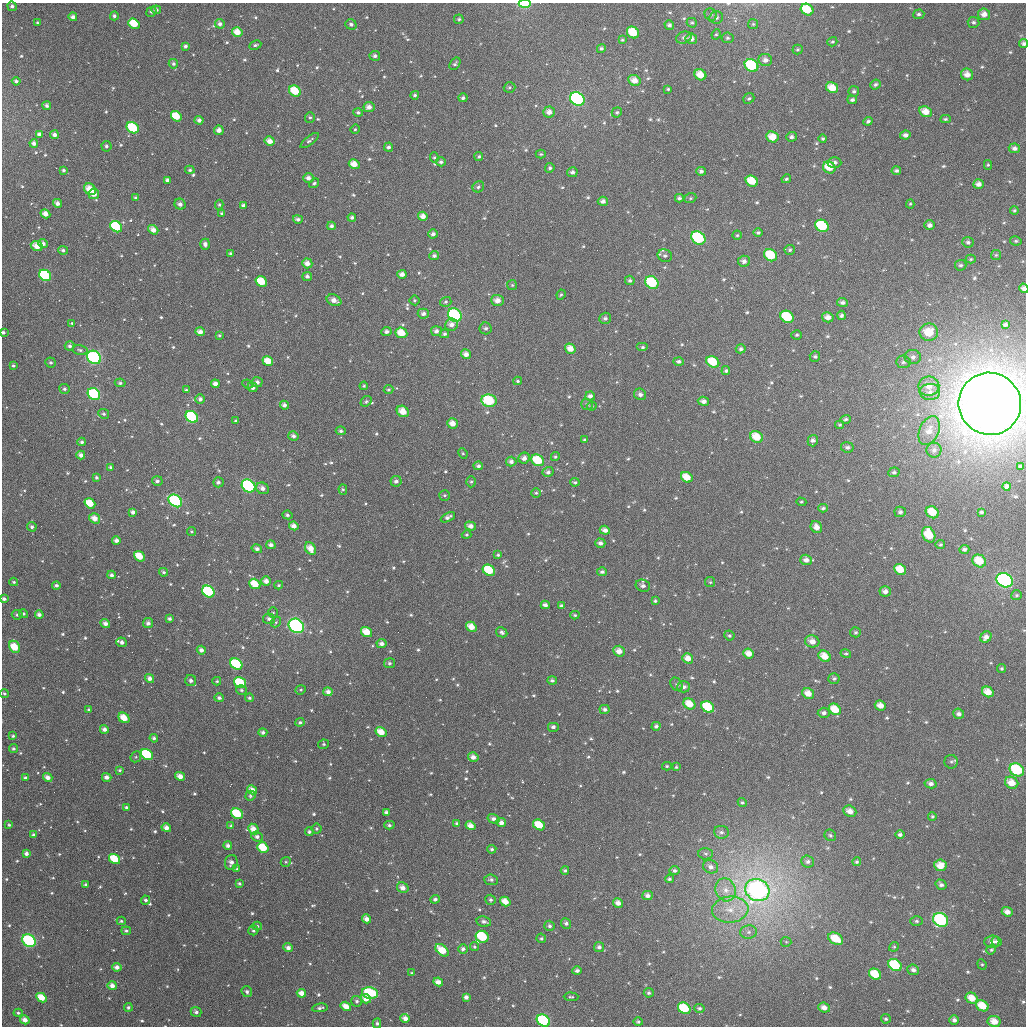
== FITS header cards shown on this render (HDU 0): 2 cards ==
NAXIS1  =                 1024
NAXIS2  =                 1024

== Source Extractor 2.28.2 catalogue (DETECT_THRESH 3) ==
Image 1024 x 1024 px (HDU 0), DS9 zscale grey, 1 PNG px = 1 image px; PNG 1028 x 1028 px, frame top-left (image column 1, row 1024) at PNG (2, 3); each listed source drawn as its Kron ellipse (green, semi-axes under 4 px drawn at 4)
Background 2510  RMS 61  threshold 183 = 3 sigma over >= 5 px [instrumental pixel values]
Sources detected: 756; of the 756, the 500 brightest by FLUX_AUTO listed and drawn (256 fainter detections omitted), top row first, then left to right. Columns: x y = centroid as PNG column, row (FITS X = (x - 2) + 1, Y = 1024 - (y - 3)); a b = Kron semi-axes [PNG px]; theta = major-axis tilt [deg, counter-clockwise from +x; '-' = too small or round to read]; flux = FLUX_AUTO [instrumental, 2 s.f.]
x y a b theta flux
525 4 6 3 1 2.8e+05
12 6 5 4 - 1.3e+04
156 10 5 4 - 1.1e+04
807 10 7 5 -33 1.3e+05
151 12 5 5 - 8.4e+03
919 14 5 5 - 1.1e+04
984 14 6 6 - 2.8e+04
711 15 6 5 - 9.7e+03
114 16 4 4 - 9.9e+03
73 17 4 4 - 1.6e+04
716 18 7 6 - 1.2e+04
459 19 4 4 - 7.2e+03
973 22 6 5 - 1.0e+04
37 23 3 3 - 5.9e+03
692 23 5 4 - 7.2e+03
134 24 6 5 - 1.2e+05
220 24 5 5 - 1.6e+04
351 24 6 5 - 1.2e+04
753 24 5 5 - 6.7e+03
669 25 5 4 - 1.2e+04
237 32 5 5 - 5.1e+04
633 33 6 5 - 1.2e+05
716 34 5 4 - 6.0e+03
684 37 8 5 18 1.5e+04
727 38 6 5 - 8.9e+03
691 39 6 5 - 2.9e+04
622 40 4 4 - 6.0e+03
832 42 5 4 - 6.2e+03
1024 43 4 4 - 1.3e+04
255 45 6 4 27 9.1e+03
185 46 4 3 - 1.1e+04
601 48 4 4 - 9.0e+03
797 49 5 5 - 6.1e+03
375 56 5 5 - 1.3e+04
765 60 7 6 - 2.3e+04
173 64 5 4 - 1.0e+04
455 64 7 4 56 8.3e+03
751 65 7 6 - 2.4e+05
967 74 6 5 - 3.1e+04
700 75 6 5 - 6.5e+04
634 80 6 5 - 4.0e+04
16 81 4 4 - 1.1e+04
875 85 5 4 - 9.9e+03
509 87 6 5 - 7.8e+03
832 88 6 5 - 6.5e+04
668 89 4 3 - 6.5e+03
295 91 6 5 - 1.0e+05
854 91 5 5 - 9.9e+03
415 95 4 4 - 7.8e+03
463 98 4 4 - 1.1e+04
749 98 6 5 - 8.3e+03
577 99 8 6 -37 9.4e+05
852 100 5 4 - 1.1e+04
47 106 4 4 - 1.2e+04
369 107 5 5 - 2.5e+04
549 112 6 5 - 2.9e+04
617 112 5 5 - 8.7e+03
926 112 6 5 - 4.7e+04
358 113 4 4 - 9.3e+03
176 116 6 4 -37 1.0e+05
310 117 5 5 - 7.3e+03
945 119 5 4 - 7.1e+03
199 120 4 4 - 1.5e+04
868 121 5 4 - 9.1e+03
133 128 6 5 - 2.0e+05
355 129 5 4 - 5.7e+03
219 130 5 4 - 2.3e+04
39 134 4 4 - 1.3e+04
54 135 4 4 - 1.7e+04
905 135 5 4 - 1.6e+04
772 137 6 5 - 6.5e+04
791 137 5 5 - 1.2e+04
823 139 4 4 - 7.1e+03
270 141 5 4 - 3.6e+04
310 141 11 4 38 1.0e+04
34 143 4 4 - 1.8e+04
106 146 5 5 - 1.0e+04
388 147 5 4 - 1.3e+04
1014 148 6 5 - 1.6e+04
541 154 5 4 - 6.8e+03
479 157 4 4 - 8.5e+03
434 158 5 4 - 6.3e+03
441 162 5 4 - 1.1e+04
834 163 7 5 -3 1.5e+04
354 164 5 5 - 5.1e+04
988 165 5 4 - 6.5e+03
829 167 6 5 - 8.0e+04
550 168 5 4 - 1.0e+04
64 170 4 4 - 8.4e+03
190 170 5 4 - 9.4e+03
701 171 5 4 - 1.3e+04
896 171 5 4 - 1.1e+04
572 172 5 5 - 1.3e+04
308 178 5 5 - 2.1e+04
786 179 5 4 - 7.4e+03
167 180 4 4 - 1.5e+04
752 181 6 5 - 9.3e+04
314 183 5 4 - 7.2e+03
978 184 5 4 - 2.3e+04
478 187 6 5 - 1.1e+04
90 189 6 5 - 6.4e+04
94 194 5 5 - 3.4e+04
136 198 4 4 - 1.1e+04
679 198 4 4 - 9.8e+03
690 198 6 5 - 6.5e+03
603 201 5 4 - 1.9e+04
57 203 4 4 - 1.9e+04
180 204 6 5 - 2.1e+04
910 204 4 4 - 5.7e+03
219 205 5 4 - 5.9e+03
243 205 4 3 - 1.4e+04
1014 210 4 4 - 6.3e+03
222 213 4 3 - 6.1e+03
45 214 5 4 - 3.4e+04
423 216 5 4 - 2.8e+04
352 217 4 4 - 1.2e+04
298 219 5 4 - 1.3e+04
930 225 5 4 - 1.9e+04
331 226 4 4 - 1.4e+04
822 226 7 5 -35 3.2e+05
116 227 6 5 - 2.4e+05
153 230 5 4 - 3.0e+04
758 233 4 4 - 9.6e+03
433 234 5 4 - 1.5e+04
737 235 4 4 - 6.2e+03
698 238 7 6 - 3.4e+05
1016 241 6 4 -12 6.4e+03
968 242 5 5 - 1.1e+04
43 244 5 4 - 1.8e+04
205 244 5 5 - 1.7e+04
37 246 6 5 - 5.5e+04
63 250 5 4 - 1.0e+04
790 250 5 5 - 8.1e+03
230 253 4 3 - 6.5e+03
771 255 7 5 -34 1.3e+05
996 255 5 5 - 6.5e+03
434 256 5 4 - 1.3e+04
665 256 7 6 - 1.2e+04
971 259 5 4 - 6.7e+03
744 261 6 5 - 1.7e+04
307 263 5 5 - 3.1e+04
961 265 6 5 - 9.0e+03
402 274 5 4 - 2.3e+04
45 275 6 5 - 3.4e+05
307 276 5 4 - 1.4e+04
630 280 5 4 - 9.8e+03
261 282 6 5 - 1.1e+05
652 283 7 6 - 2.0e+05
512 285 5 5 - 6.2e+03
1024 288 5 4 - 2.2e+04
561 295 5 4 - 6.0e+03
334 300 8 5 -26 3.0e+04
414 300 5 5 - 6.7e+03
497 300 6 5 - 3.1e+04
446 302 6 5 - 8.7e+03
842 302 5 4 - 1.5e+04
423 314 5 5 - 1.5e+04
455 315 7 6 - 4.4e+05
841 315 4 4 - 1.1e+04
787 317 7 5 -34 1.9e+05
828 317 6 5 - 2.8e+04
605 318 6 5 - 1.3e+04
72 323 4 3 - 6.1e+03
1005 324 4 3 - 1.0e+04
452 325 6 6 - 2.4e+04
486 328 6 6 - 1.3e+04
436 331 5 5 - 1.8e+04
3 332 3 3 - 1.0e+04
200 332 5 4 - 2.5e+04
386 332 5 4 - 1.5e+04
929 332 9 8 - 9.6e+04
401 333 6 5 - 7.9e+04
444 334 4 4 - 9.5e+03
219 335 3 3 - 6.2e+03
797 335 5 4 - 7.1e+03
70 346 5 4 - 1.3e+04
643 347 6 4 0 8.3e+03
570 349 6 4 -35 4.6e+04
741 349 5 4 - 1.2e+04
80 350 7 4 -15 1.1e+04
466 354 5 4 - 2.4e+04
815 356 5 5 - 7.8e+03
94 357 7 6 - 4.9e+05
913 357 8 7 - 2.0e+04
268 361 6 5 - 6.2e+04
679 361 5 4 - 1.2e+04
713 362 7 5 -34 1.3e+05
903 362 7 6 - 1.3e+04
51 363 5 5 - 9.3e+03
13 366 4 4 - 7.8e+03
726 371 4 4 - 9.0e+03
518 381 4 3 - 7.1e+03
257 382 5 5 - 1.6e+04
120 383 5 4 - 8.7e+03
215 384 4 4 - 2.4e+04
248 384 5 4 - 5.9e+03
364 386 4 4 - 6.5e+03
929 386 10 9 - 4.7e+04
252 387 5 4 - 1.5e+04
64 389 5 5 - 1.0e+04
186 390 3 3 - 6.3e+03
389 390 5 4 - 5.7e+03
930 392 10 8 3 3.1e+04
94 394 6 5 - 3.9e+05
640 394 6 5 - 1.5e+04
590 396 5 4 - 1.6e+04
200 399 5 5 - 1.4e+04
366 401 6 5 - 7.4e+03
489 401 8 6 -11 1.9e+05
703 401 6 4 -10 2.0e+04
587 404 6 5 - 9.4e+03
990 404 31 31 - 6.8e+06
284 405 4 4 - 1.6e+04
592 406 5 4 - 6.7e+03
403 411 6 5 - 5.5e+04
104 414 6 4 -27 8.4e+03
192 417 7 5 -37 3.0e+05
845 419 5 4 - 8.2e+03
236 421 3 3 - 6.6e+03
452 423 5 5 - 3.9e+04
840 425 4 4 - 6.2e+03
341 431 5 4 - 1.0e+04
929 431 15 9 67 4.8e+04
293 436 5 4 - 1.3e+04
756 437 7 5 -36 8.1e+04
584 440 3 3 - 5.9e+03
813 441 6 5 - 1.6e+04
82 442 4 4 - 1.1e+04
847 447 6 5 - 1.3e+04
934 450 7 7 - 2.0e+04
463 453 5 4 - 5.8e+03
81 455 4 4 - 1.8e+04
555 457 5 4 - 7.4e+03
524 458 5 5 - 2.1e+04
538 460 7 5 -36 1.4e+05
511 462 5 5 - 1.6e+04
478 466 5 4 - 1.1e+04
1020 466 3 3 - 7.9e+03
111 467 4 3 - 1.0e+04
548 472 5 5 - 1.3e+04
894 472 6 5 - 8.8e+03
96 477 3 3 - 8.6e+03
687 477 6 5 - 6.3e+04
157 481 5 4 - 1.2e+04
396 481 5 5 - 1.4e+04
218 482 5 5 - 1.2e+04
471 482 5 5 - 7.1e+03
575 482 5 4 - 7.6e+03
248 486 7 6 - 4.2e+05
1007 486 4 4 - 1.6e+04
262 488 7 5 -28 2.1e+04
343 490 5 4 - 6.9e+03
536 493 5 5 - 7.4e+03
444 495 5 5 - 7.7e+03
175 501 7 5 -37 4.2e+05
801 502 5 4 - 5.8e+03
90 503 6 4 -37 1.0e+05
823 508 5 4 - 8.3e+03
133 512 4 4 - 1.8e+04
900 512 5 5 - 1.2e+04
932 512 7 5 -32 8.7e+04
981 512 4 3 - 7.8e+03
287 515 5 4 - 9.2e+03
448 517 8 4 26 1.6e+04
95 518 6 5 - 3.7e+04
294 526 5 4 - 2.8e+04
470 526 5 4 - 2.2e+04
32 527 5 4 - 1.1e+04
816 527 6 5 - 2.9e+04
605 530 5 4 - 2.1e+04
192 532 4 4 - 6.0e+03
466 535 5 4 - 5.9e+03
929 535 8 6 -65 1.0e+05
116 540 4 4 - 1.8e+04
600 543 5 4 - 1.7e+04
271 545 5 4 - 1.7e+04
940 545 5 4 - 6.9e+03
257 549 5 4 - 1.5e+04
310 549 7 5 -57 4.9e+04
964 549 5 4 - 1.2e+04
498 555 4 3 - 7.3e+03
140 556 6 4 -37 8.7e+04
806 560 6 5 - 2.3e+04
979 561 7 6 - 8.9e+04
900 569 6 5 - 7.0e+04
489 570 6 5 - 1.6e+05
164 572 4 4 - 8.4e+03
602 572 5 4 - 1.2e+04
111 575 4 4 - 1.3e+04
1005 580 8 6 -28 1.1e+06
266 581 5 4 - 2.6e+04
14 582 4 3 - 6.6e+03
710 582 5 5 - 5.7e+03
255 584 6 5 - 9.0e+04
56 585 4 4 - 1.2e+04
279 585 4 3 - 6.0e+03
643 586 7 6 - 1.5e+04
208 591 7 5 -37 3.5e+05
885 591 5 5 - 2.1e+04
1016 595 5 5 - 6.5e+03
4 599 4 3 - 1.2e+04
655 601 4 4 - 6.8e+03
545 605 4 4 - 1.7e+04
561 605 4 4 - 9.1e+03
273 612 5 4 - 5.8e+03
24 614 4 4 - 6.6e+03
17 615 5 5 - 9.4e+03
39 615 4 4 - 1.7e+04
575 615 4 4 - 5.9e+03
170 619 4 3 - 1.1e+04
269 619 6 5 - 1.3e+04
276 622 5 4 - 6.3e+03
105 623 5 4 - 1.9e+04
148 623 5 5 - 1.7e+04
296 626 8 6 -34 7.5e+05
471 627 6 4 -31 5.1e+04
367 632 6 5 - 6.8e+04
502 632 6 5 - 1.1e+04
855 632 5 5 - 8.0e+03
729 635 5 5 - 7.8e+03
986 637 6 5 - 2.4e+04
812 641 7 6 - 3.4e+04
122 642 5 5 - 1.8e+04
382 643 5 4 - 1.8e+04
15 647 6 5 - 9.7e+04
201 650 5 4 - 2.0e+04
619 651 6 5 - 3.3e+04
749 653 5 5 - 4.1e+04
846 654 5 4 - 6.7e+03
825 656 6 5 - 5.8e+04
688 658 6 5 - 3.6e+04
389 663 5 5 - 9.5e+03
236 664 6 5 - 2.6e+05
1002 669 4 4 - 6.8e+03
150 678 5 4 - 1.9e+04
834 678 5 5 - 7.9e+03
191 681 5 5 - 1.7e+04
217 681 4 4 - 5.8e+03
552 681 5 4 - 1.0e+04
240 683 6 5 - 2.3e+05
677 684 7 5 -54 8.2e+03
684 687 6 5 - 1.5e+04
241 690 5 5 - 7.7e+03
301 690 5 4 - 6.0e+03
328 692 5 4 - 2.0e+04
988 692 6 5 - 5.1e+04
4 693 4 4 - 6.3e+03
808 693 6 5 - 4.2e+04
219 698 5 4 - 1.3e+04
249 698 4 4 - 7.3e+03
689 704 6 5 - 6.7e+04
880 705 5 5 - 3.3e+04
708 707 7 5 -34 1.8e+05
605 709 5 4 - 1.2e+04
835 709 6 5 - 7.6e+04
89 710 4 4 - 8.7e+03
824 713 6 5 - 1.5e+04
959 714 5 5 - 1.6e+04
124 718 6 4 -38 6.3e+04
300 722 4 4 - 8.0e+03
656 726 4 4 - 1.0e+04
553 727 6 5 - 1.1e+04
104 729 4 4 - 1.7e+04
263 732 4 4 - 1.2e+04
381 732 6 4 -34 6.4e+04
13 736 3 3 - 7.0e+03
154 738 4 4 - 1.1e+04
324 744 5 4 - 7.4e+03
13 749 4 4 - 8.7e+03
147 755 6 5 - 3.1e+05
136 757 6 5 - 5.8e+03
473 757 5 4 - 2.5e+04
951 762 7 6 - 9.5e+03
667 766 5 4 - 6.0e+03
676 767 4 4 - 5.8e+03
120 770 4 3 - 7.1e+03
1017 770 7 6 - 2.6e+05
180 776 5 4 - 3.2e+04
107 777 5 4 - 1.8e+04
25 778 4 3 - 1.1e+04
48 778 5 4 - 2.6e+04
1012 783 7 5 -31 5.6e+04
931 784 6 4 -12 1.7e+04
252 790 5 4 - 3.6e+04
250 796 5 5 - 7.3e+03
742 802 5 4 - 6.3e+03
126 807 4 4 - 9.8e+03
850 811 7 5 -23 3.5e+04
386 812 4 4 - 1.1e+04
237 814 6 5 - 1.6e+05
932 816 4 4 - 7.1e+03
493 819 6 4 -15 1.6e+04
457 823 4 3 - 1.1e+04
501 823 5 4 - 2.3e+04
9 825 4 3 - 6.6e+03
389 825 5 4 - 9.1e+03
539 825 6 5 - 1.1e+05
231 826 4 3 - 7.2e+03
470 826 5 4 - 3.2e+04
166 828 5 4 - 2.5e+04
253 829 6 4 -45 4.1e+04
316 829 5 5 - 7.5e+03
309 832 4 4 - 9.3e+03
721 832 7 6 - 1.4e+04
33 835 4 3 - 9.6e+03
830 835 6 5 - 9.2e+03
900 835 4 4 - 1.3e+04
257 837 6 5 - 1.5e+04
228 846 4 4 - 1.6e+04
263 847 6 5 - 1.3e+05
492 849 4 4 - 8.0e+03
26 853 4 4 - 1.7e+04
705 854 7 5 -2 9.5e+03
115 859 6 4 -34 1.5e+05
231 862 7 6 - 2.0e+04
286 862 5 4 - 6.4e+03
807 862 6 6 - 1.5e+04
857 862 4 4 - 7.6e+03
940 865 6 6 - 5.5e+04
711 867 8 6 -25 2.1e+04
237 869 4 4 - 6.3e+03
565 870 4 4 - 7.3e+03
675 871 5 4 - 9.7e+03
669 879 4 4 - 7.2e+03
491 880 7 5 -6 1.1e+04
239 883 3 3 - 8.5e+03
86 884 3 3 - 6.6e+03
941 885 6 5 - 1.3e+04
403 888 6 5 - 2.7e+04
726 890 11 10 - 4.7e+04
757 890 12 10 -26 3.1e+06
648 895 5 4 - 1.8e+04
435 899 4 4 - 1.3e+04
146 900 5 4 - 1.0e+04
490 900 5 5 - 9.6e+03
505 901 5 4 - 5.1e+04
618 903 5 4 - 2.6e+04
730 909 18 13 5 8.7e+04
1007 912 5 4 - 2.8e+04
366 919 5 4 - 2.6e+04
941 920 8 6 -33 5.0e+05
121 921 4 3 - 6.8e+03
484 921 7 5 -12 1.4e+04
917 921 6 5 - 8.9e+03
566 923 5 5 - 1.4e+04
257 926 5 4 - 7.5e+03
550 926 5 5 - 1.2e+04
253 930 5 5 - 1.0e+04
126 931 5 4 - 8.9e+03
749 932 8 6 1 1.6e+04
482 937 6 6 - 2.9e+05
541 938 5 4 - 7.0e+03
836 939 8 5 -31 9.4e+04
29 941 7 6 - 4.8e+05
997 941 5 4 - 1.2e+04
786 942 5 5 - 6.0e+03
992 942 7 6 - 2.4e+04
474 947 4 4 - 6.9e+03
599 947 5 5 - 1.3e+04
894 947 5 4 - 5.8e+03
288 948 5 4 - 1.8e+04
463 949 5 4 - 1.1e+04
442 950 7 5 -41 9.2e+04
991 950 5 4 - 6.9e+03
982 964 5 4 - 5.7e+03
895 965 7 5 -35 2.5e+05
117 967 4 4 - 2.3e+04
913 970 6 5 - 1.7e+04
577 971 5 4 - 1.5e+04
412 973 4 3 - 5.9e+03
875 974 6 5 - 1.1e+05
438 982 5 4 - 2.8e+04
112 986 4 4 - 2.6e+04
247 992 6 5 - 1.1e+04
301 993 5 4 - 3.4e+04
370 993 8 5 -13 2.8e+05
649 993 5 4 - 9.6e+03
466 997 4 4 - 1.8e+04
571 997 7 4 -1 6.7e+03
42 998 5 4 - 7.3e+04
972 998 6 5 - 5.6e+04
366 999 5 4 - 3.2e+04
357 1001 5 5 - 9.5e+03
346 1006 5 4 - 4.1e+04
982 1006 6 5 - 9.5e+04
128 1007 4 4 - 9.5e+03
320 1008 8 4 8 1.1e+04
684 1008 7 5 -35 1.8e+05
699 1008 5 4 - 8.3e+03
824 1008 6 5 - 3.0e+04
196 1012 5 5 - 1.3e+04
18 1013 4 4 - 7.5e+03
405 1018 5 4 - 2.6e+04
886 1019 5 4 - 8.6e+03
25 1020 5 4 - 2.7e+04
954 1020 5 4 - 1.5e+04
543 1021 7 5 -33 4.3e+05
994 1021 6 5 - 4.9e+04
638 1022 5 4 - 8.4e+03
377 1023 5 4 - 8.3e+03
At the frame edge (FLAGS 8, measured only in part): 5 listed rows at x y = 525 4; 1024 43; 1024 288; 3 332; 4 599
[256 fainter detections neither listed nor drawn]

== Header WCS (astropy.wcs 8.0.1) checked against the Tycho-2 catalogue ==
Header WCS as astropy/WCSLIB reads it (applying the file's SIP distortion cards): RA---TAN-SIP/DEC--TAN-SIP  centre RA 01:18:47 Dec +24:53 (19.70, +24.88 deg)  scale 8.67 arcsec/px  FOV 147.9' x 147.9'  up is +179 deg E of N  parity flipped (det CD > 0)
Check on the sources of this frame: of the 60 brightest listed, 59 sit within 13.0 arcsec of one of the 180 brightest Tycho-2 stars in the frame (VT <= 11.83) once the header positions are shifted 3.21 arcsec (2.50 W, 2.01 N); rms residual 4.77 arcsec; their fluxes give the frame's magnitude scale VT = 22.91 - 2.5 log10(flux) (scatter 0.24 mag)
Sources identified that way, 207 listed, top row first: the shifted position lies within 13.0 arcsec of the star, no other Tycho-2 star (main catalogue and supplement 1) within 26.0 arcsec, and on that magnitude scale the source's flux lands within +1.5 / -3 mag of the star's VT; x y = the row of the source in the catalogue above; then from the Tycho-2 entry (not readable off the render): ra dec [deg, ICRS J2000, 3 dp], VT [Tycho-2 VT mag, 2 dp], TYC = Tycho-2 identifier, HIP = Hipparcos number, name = IAU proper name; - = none
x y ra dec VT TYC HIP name
807 10 18.954 +23.647 10.15 1747-2189-1 - -
984 14 18.489 +23.645 11.40 1747-2137-1 - -
134 24 20.721 +23.715 10.48 1748-1545-1 - -
237 32 20.450 +23.731 10.75 1748-1292-1 - -
633 33 19.409 +23.713 10.23 1747-2103-1 - -
684 37 19.277 +23.721 12.98 1747-2109-1 - -
691 39 19.257 +23.724 11.44 1747-1880-1 - -
1024 43 18.382 +23.713 12.06 1747-2022-1 - -
765 60 19.060 +23.770 11.70 1747-2142-1 - -
751 65 19.096 +23.785 9.26 1747-1864-1 - -
967 74 18.529 +23.792 10.99 1747-2128-1 - -
700 75 19.230 +23.811 10.88 1747-2216-1 - -
634 80 19.403 +23.828 11.30 1747-1960-1 - -
16 81 21.029 +23.857 12.20 1748-1990-1 - -
832 88 18.882 +23.833 10.85 1747-2210-1 - -
295 91 20.295 +23.871 9.97 1748-1903-1 - -
577 99 19.551 +23.876 8.43 1748-1864-1 6091 -
852 100 18.830 +23.860 12.04 1747-1434-1 - -
47 106 20.948 +23.915 12.72 1748-946-1 - -
369 107 20.100 +23.905 11.94 1748-1562-1 - -
549 112 19.626 +23.909 11.23 1748-170-1 - -
926 112 18.635 +23.884 11.08 1747-1934-1 - -
176 116 20.606 +23.937 10.88 1748-1760-1 - -
868 121 18.786 +23.910 13.12 1747-2241-1 - -
133 128 20.720 +23.966 9.39 1748-581-1 - -
219 130 20.494 +23.968 11.80 1748-1442-1 - -
39 134 20.967 +23.983 12.15 1748-660-1 - -
905 135 18.687 +23.941 12.27 1747-1670-1 - -
772 137 19.036 +23.956 10.72 1747-2129-1 - -
270 141 20.360 +23.992 11.20 1748-1658-1 - -
1014 148 18.399 +23.965 12.05 1747-2068-1 - -
834 163 18.872 +24.012 12.48 1747-1464-1 - -
354 164 20.136 +24.044 11.16 1748-318-1 - -
829 167 18.885 +24.025 10.99 1747-1358-1 - -
896 171 18.708 +24.027 12.13 1747-1956-1 - -
572 172 19.561 +24.052 12.19 1748-344-1 - -
308 178 20.256 +24.078 11.93 1748-1514-1 - -
786 179 18.998 +24.055 12.52 1747-1246-1 - -
167 180 20.628 +24.090 12.34 1748-990-1 - -
752 181 19.087 +24.063 10.59 1747-1662-1 - -
978 184 18.490 +24.054 12.34 1747-1298-1 - -
90 189 20.832 +24.114 10.62 1748-313-1 - -
94 194 20.821 +24.126 11.45 1748-734-1 - -
603 201 19.479 +24.120 11.98 1747-1594-1 - -
57 203 20.917 +24.150 11.49 1748-931-1 - -
180 204 20.593 +24.147 11.75 1748-212-1 - -
45 214 20.947 +24.175 11.49 1748-893-1 - -
423 216 19.953 +24.166 11.88 1748-1772-1 - -
930 225 18.616 +24.156 12.04 1747-1208-1 - -
331 226 20.194 +24.193 11.55 1748-986-1 - -
822 226 18.899 +24.167 9.71 1747-1810-1 - -
116 227 20.760 +24.204 9.58 1748-1062-1 - -
153 230 20.663 +24.210 12.10 1748-209-1 - -
433 234 19.925 +24.207 11.85 1748-494-1 - -
698 238 19.224 +24.203 9.14 1747-1524-1 - -
968 242 18.514 +24.194 12.63 1747-1644-1 - -
43 244 20.953 +24.247 11.97 1748-478-1 - -
37 246 20.969 +24.253 11.27 1748-741-1 - -
771 255 19.032 +24.240 9.82 1747-2088-1 - -
434 256 19.921 +24.259 11.79 1748-587-1 - -
307 263 20.255 +24.285 11.39 1748-373-1 - -
402 274 20.005 +24.306 11.91 1748-1222-1 - -
45 275 20.946 +24.324 9.18 1748-675-1 - -
261 282 20.372 +24.331 10.79 1748-522-1 6342 -
652 283 19.343 +24.313 9.29 1747-2110-1 - -
1024 288 18.360 +24.302 11.45 1747-1106-1 - -
334 300 20.183 +24.372 11.63 1748-772-1 - -
497 300 19.751 +24.366 11.92 1748-857-1 - -
455 315 19.861 +24.403 8.56 1748-18-1 6192 -
787 317 18.984 +24.388 9.71 1747-1398-1 - -
828 317 18.878 +24.385 11.31 1747-1700-1 - -
605 318 19.465 +24.401 12.48 1747-1636-1 - -
436 331 19.911 +24.441 12.19 1748-84-1 - -
200 332 20.535 +24.453 11.64 1748-266-1 - -
929 332 18.608 +24.416 10.26 1747-1336-1 5803 -
401 333 20.003 +24.448 10.82 1748-484-1 - -
570 349 19.555 +24.477 11.13 1748-171-1 - -
741 349 19.106 +24.466 12.01 1747-1800-1 - -
815 356 18.908 +24.480 12.62 1747-1852-1 - -
94 357 20.814 +24.520 8.26 1748-951-1 6472 -
268 361 20.354 +24.521 10.83 1748-596-1 - -
713 362 19.178 +24.502 10.08 1747-1870-1 5965 -
257 382 20.382 +24.572 12.96 1748-490-1 - -
215 384 20.493 +24.577 11.67 1748-1126-1 - -
929 386 18.605 +24.543 12.30 1747-1650-1 - -
94 394 20.812 +24.608 8.97 1748-526-1 - -
640 394 19.368 +24.582 12.30 1747-2215-1 - -
590 396 19.500 +24.589 11.92 1747-2000-1 - -
489 401 19.767 +24.606 9.30 1748-706-1 6163 -
703 401 19.200 +24.595 11.56 1747-1296-1 - -
990 404 18.437 +24.584 4.79 1747-2263-1 5742 -
403 411 19.994 +24.637 10.71 1748-573-1 - -
192 417 20.552 +24.659 9.04 1748-647-1 - -
452 423 19.863 +24.663 11.23 1748-446-1 - -
756 437 19.057 +24.678 10.33 1747-1660-1 - -
847 447 18.816 +24.696 12.39 1747-1222-1 - -
81 455 20.846 +24.754 11.81 1748-674-1 - -
524 458 19.672 +24.743 11.64 1748-854-1 - -
538 460 19.635 +24.747 9.81 1748-1048-1 - -
111 467 20.767 +24.782 12.12 1748-869-1 - -
548 472 19.608 +24.774 12.65 1748-271-1 - -
687 477 19.239 +24.779 10.94 1747-1300-1 - -
396 481 20.010 +24.804 12.41 1748-756-1 - -
248 486 20.400 +24.823 8.60 1748-387-1 6354 -
262 488 20.363 +24.828 11.16 1748-767-1 - -
175 501 20.593 +24.862 8.71 1748-320-1 - -
90 503 20.819 +24.871 10.83 1748-103-1 - -
133 512 20.706 +24.890 11.85 1748-343-1 - -
932 512 18.585 +24.848 10.31 1747-1308-1 - -
95 518 20.807 +24.906 11.19 1748-385-1 - -
470 526 19.809 +24.909 11.59 1748-354-1 - -
816 527 18.892 +24.891 11.76 1747-1378-1 - -
605 530 19.453 +24.911 11.87 1747-1570-1 - -
929 535 18.594 +24.902 10.28 1747-1240-1 - -
116 540 20.749 +24.959 11.52 1748-51-1 - -
600 543 19.464 +24.942 12.08 1747-1418-1 - -
310 549 20.233 +24.970 10.92 1748-49-1 - -
964 549 18.498 +24.933 12.48 1747-1578-1 - -
806 560 18.917 +24.970 11.83 1747-2048-1 - -
979 561 18.457 +24.961 10.05 1747-2226-1 - -
900 569 18.666 +24.987 11.24 1747-1180-1 - -
489 570 19.757 +25.015 10.22 1751-1583-1 - -
602 572 19.458 +25.011 12.04 1750-2148-1 - -
1005 580 18.388 +25.006 7.99 1750-291-1 5718 -
255 584 20.379 +25.058 10.82 1751-1169-1 - -
208 591 20.502 +25.079 9.13 1751-1639-1 - -
885 591 18.705 +25.040 11.65 1750-2246-1 - -
545 605 19.607 +25.094 12.08 1751-1629-1 - -
105 623 20.775 +25.159 11.82 1751-1589-1 - -
296 626 20.265 +25.158 7.93 1751-1027-1 6308 -
471 627 19.802 +25.151 11.12 1751-915-1 - -
367 632 20.080 +25.169 10.93 1751-165-1 - -
729 635 19.116 +25.157 12.69 1750-2062-1 - -
986 637 18.434 +25.142 11.77 1750-2103-1 - -
812 641 18.895 +25.166 11.45 1750-2366-1 - -
15 647 21.014 +25.219 10.34 1751-1501-1 - -
201 650 20.519 +25.219 11.65 1751-495-1 - -
619 651 19.407 +25.202 11.42 1750-2310-1 - -
825 656 18.860 +25.201 10.80 1750-1761-1 - -
688 658 19.224 +25.216 11.30 1750-2344-1 - -
236 664 20.424 +25.252 9.54 1751-1713-1 - -
191 681 20.546 +25.293 11.96 1751-969-1 - -
240 683 20.414 +25.297 9.98 1751-1603-1 - -
988 692 18.424 +25.275 11.22 1750-2355-1 - -
808 693 18.902 +25.292 10.86 1750-2382-1 - -
689 704 19.216 +25.325 11.29 1750-2331-1 - -
880 705 18.706 +25.317 11.86 1750-2379-1 - -
708 707 19.164 +25.331 10.30 1750-2126-1 5957 -
835 709 18.829 +25.328 10.74 1750-2247-1 - -
824 713 18.860 +25.337 12.17 1750-2236-1 - -
959 714 18.500 +25.330 12.40 1750-2365-1 - -
381 732 20.036 +25.409 10.65 1751-1951-1 - -
147 755 20.658 +25.473 9.69 1751-1371-1 - -
473 757 19.790 +25.464 12.40 1751-731-1 - -
1017 770 18.339 +25.461 9.00 1750-1262-1 5701 -
180 776 20.569 +25.524 11.40 1751-1871-1 - -
107 777 20.765 +25.529 11.97 1751-209-1 - -
48 778 20.921 +25.531 11.78 1751-1469-1 - -
1012 783 18.352 +25.492 10.88 1750-1011-1 - -
931 784 18.569 +25.499 12.13 1750-2280-1 - -
252 790 20.377 +25.554 11.73 1751-303-1 - -
850 811 18.782 +25.572 11.33 1750-2288-1 - -
237 814 20.416 +25.612 9.68 1751-47-1 - -
501 823 19.711 +25.621 11.67 1751-1923-1 - -
539 825 19.609 +25.625 10.51 1751-645-1 - -
470 826 19.792 +25.630 11.41 1751-1073-1 - -
166 828 20.604 +25.648 12.03 1751-1839-1 - -
228 846 20.440 +25.688 12.39 1751-1647-1 - -
263 847 20.345 +25.692 9.96 1751-187-1 - -
115 859 20.741 +25.725 10.05 1751-729-1 - -
807 862 18.891 +25.695 12.47 1750-2222-1 - -
940 865 18.536 +25.697 11.38 1750-2147-1 - -
941 885 18.532 +25.742 12.33 1750-1909-1 - -
403 888 19.970 +25.783 11.99 1751-1971-1 - -
757 890 19.021 +25.769 7.08 1750-2134-1 5914 -
505 901 19.695 +25.810 11.48 1751-395-1 - -
618 903 19.394 +25.807 11.59 1750-2061-1 - -
1007 912 18.354 +25.802 11.45 1750-1051-1 - -
366 919 20.066 +25.859 11.84 1751-141-1 - -
941 920 18.530 +25.828 8.41 1750-1533-1 5777 -
482 937 19.754 +25.896 9.76 1751-1633-1 - -
836 939 18.811 +25.880 10.48 1750-2346-1 - -
29 941 20.966 +25.925 8.34 1751-103-1 6529 -
992 942 18.393 +25.875 11.80 1750-848-1 - -
288 948 20.274 +25.932 12.22 1751-69-1 - -
442 950 19.861 +25.932 10.37 1751-503-1 - -
895 965 18.649 +25.939 9.45 1750-1521-1 - -
117 967 20.731 +25.985 11.95 1751-1423-1 - -
913 970 18.600 +25.948 12.17 1750-1597-1 - -
875 974 18.701 +25.962 10.35 1750-1755-1 - -
438 982 19.870 +26.007 11.64 1751-663-1 - -
112 986 20.743 +26.030 11.61 1751-1475-1 - -
301 993 20.236 +26.040 11.32 1751-763-1 - -
370 993 20.053 +26.037 9.59 1751-175-1 - -
466 997 19.795 +26.042 12.22 1751-253-1 - -
42 998 20.931 +26.061 10.39 1751-287-1 - -
972 998 18.441 +26.013 11.05 1750-837-1 - -
366 999 20.063 +26.051 11.43 1751-751-1 - -
346 1006 20.115 +26.071 11.50 1751-951-1 - -
982 1006 18.412 +26.031 10.13 1750-918-1 - -
684 1008 19.209 +26.058 9.58 1750-1901-1 - -
824 1008 18.836 +26.046 11.63 1750-1821-1 - -
405 1018 19.956 +26.096 12.18 1751-997-1 - -
25 1020 20.975 +26.115 11.85 1751-533-1 - -
954 1020 18.487 +26.066 12.12 1750-2181-1 - -
543 1021 19.585 +26.095 8.89 1751-159-1 6101 -
994 1021 18.379 +26.067 10.49 1750-473-1 - -